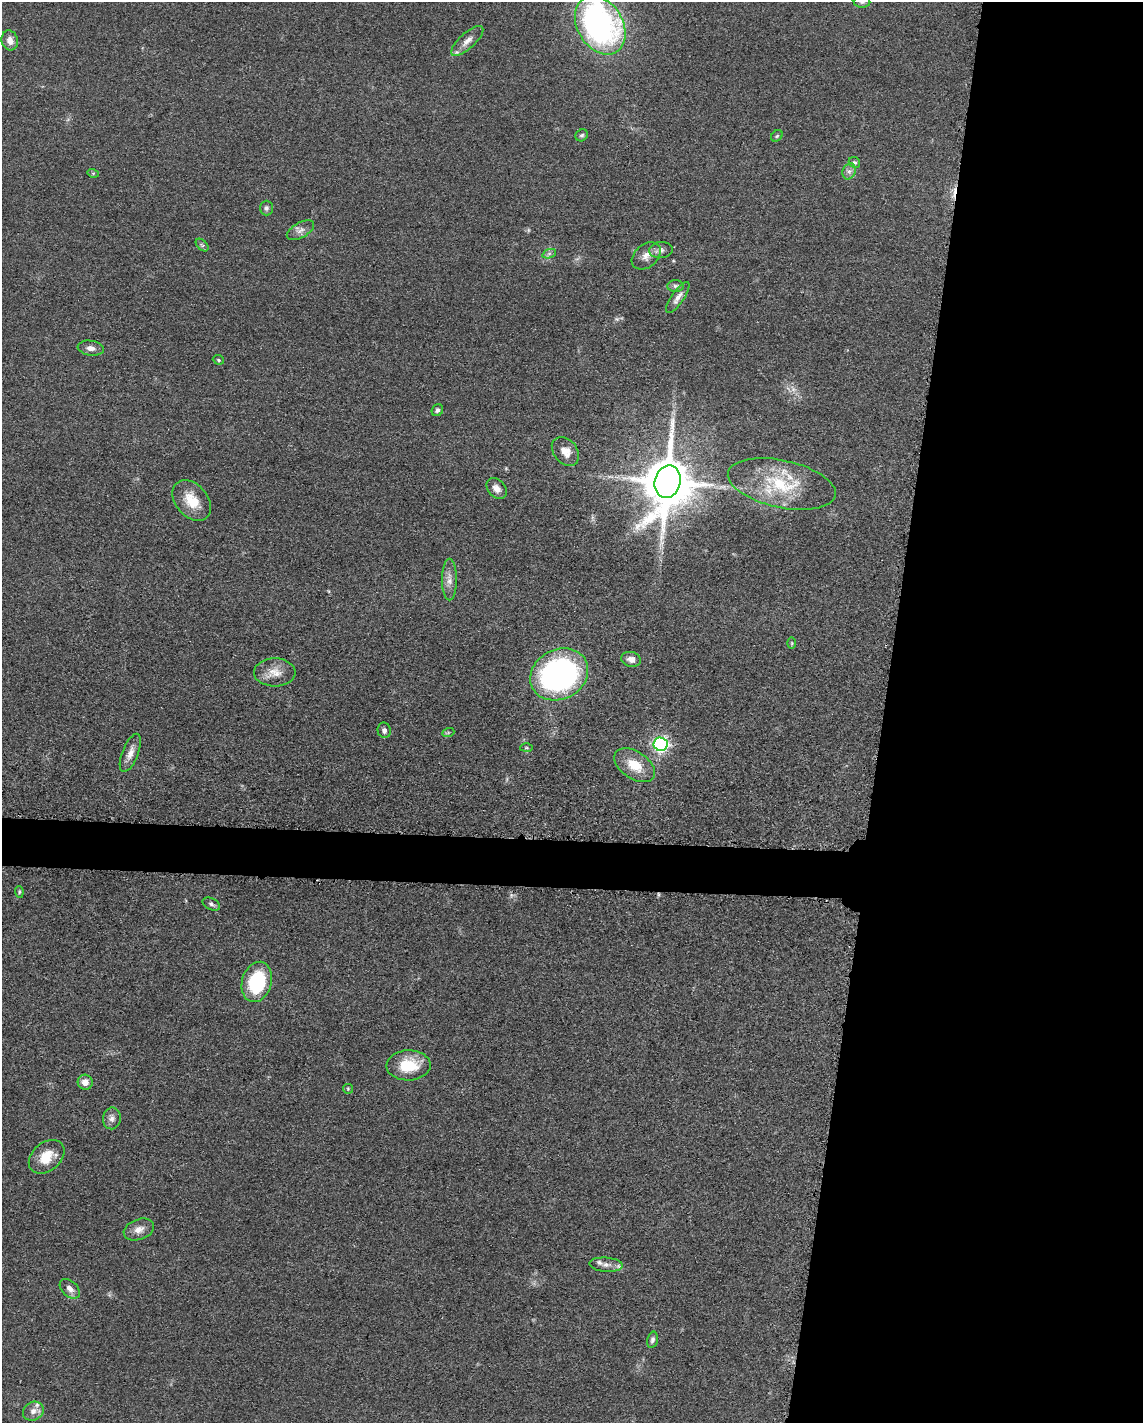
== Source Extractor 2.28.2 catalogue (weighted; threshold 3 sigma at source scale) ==
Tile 8 of 4 x 3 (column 4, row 2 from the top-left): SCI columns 3438-4578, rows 1650-3070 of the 4592 x 4659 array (HDU 1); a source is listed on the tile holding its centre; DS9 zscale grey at full resolution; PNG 1145 x 1425 px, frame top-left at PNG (2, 2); each listed source drawn as its Kron ellipse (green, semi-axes under 4 px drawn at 4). Shown black and unused: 25% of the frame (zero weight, under 3 of 5 exposures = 4% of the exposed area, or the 3 px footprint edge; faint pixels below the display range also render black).
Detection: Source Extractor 2.28.2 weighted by HDU 2 'WHT'; one run over the whole footprint, this tile lists its part. Background 0.0477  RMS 0.0055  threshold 0.0247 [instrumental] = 3 sigma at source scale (4.5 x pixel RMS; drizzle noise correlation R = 1.50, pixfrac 1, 0.05/0.05 arcsec/px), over >= 5 px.
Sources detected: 55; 2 too faint to see at this stretch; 1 cosmic-ray / hot-pixel residue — neither listed nor drawn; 3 inside a brighter listed object's ellipse — not listed separately; the other 49 listed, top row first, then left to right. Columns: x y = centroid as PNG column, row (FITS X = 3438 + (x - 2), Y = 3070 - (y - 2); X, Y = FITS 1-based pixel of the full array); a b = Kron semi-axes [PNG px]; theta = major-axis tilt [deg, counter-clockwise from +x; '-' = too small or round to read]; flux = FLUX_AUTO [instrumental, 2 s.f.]
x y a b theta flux
862 2 8 5 -1 1.3
600 25 32 22 -59 160
10 40 10 8 -73 4.2
467 41 20 7 42 4.7
582 135 6 5 - 1.1
777 136 6 5 - 0.91
854 162 6 5 - 1.1
849 171 8 6 67 1.9
93 173 5 3 - 0.68
266 208 7 6 - 1.5
300 230 15 7 30 3.1
202 245 8 4 -44 1
661 250 12 8 4 2.9
549 254 7 4 19 1.3
646 256 16 11 40 5.1
675 286 8 6 -2 1.4
678 298 18 6 55 3.5
91 348 13 7 -8 3.1
218 360 6 4 -22 0.89
437 410 6 5 - 1.6
565 451 16 11 -49 6.6
668 482 16 13 76 3100
782 484 55 23 -12 36
497 488 12 8 -46 3.7
192 500 23 16 -49 12
449 580 21 7 -90 4.6
792 643 5 3 - 0.62
631 659 10 7 -14 3.6
275 672 21 14 0 7.6
559 674 30 25 28 150
384 730 8 6 -76 1.7
448 733 6 4 19 0.79
660 744 7 6 - 140
526 748 6 3 1 0.64
130 753 20 8 68 4.7
635 765 23 13 -33 13
19 892 6 4 -85 0.73
211 904 9 5 -26 1.4
257 982 20 14 74 35
409 1065 22 15 2 18
85 1082 7 7 - 3.9
348 1089 5 5 - 0.67
112 1118 11 9 82 2.7
47 1157 20 14 41 11
139 1229 16 10 19 4.7
606 1265 17 7 -4 3.6
70 1289 12 7 -43 3.6
652 1340 8 5 78 1.6
33 1411 11 9 28 3.5
Isophote crosses this tile's border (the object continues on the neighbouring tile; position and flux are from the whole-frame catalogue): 2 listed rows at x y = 862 2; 600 25